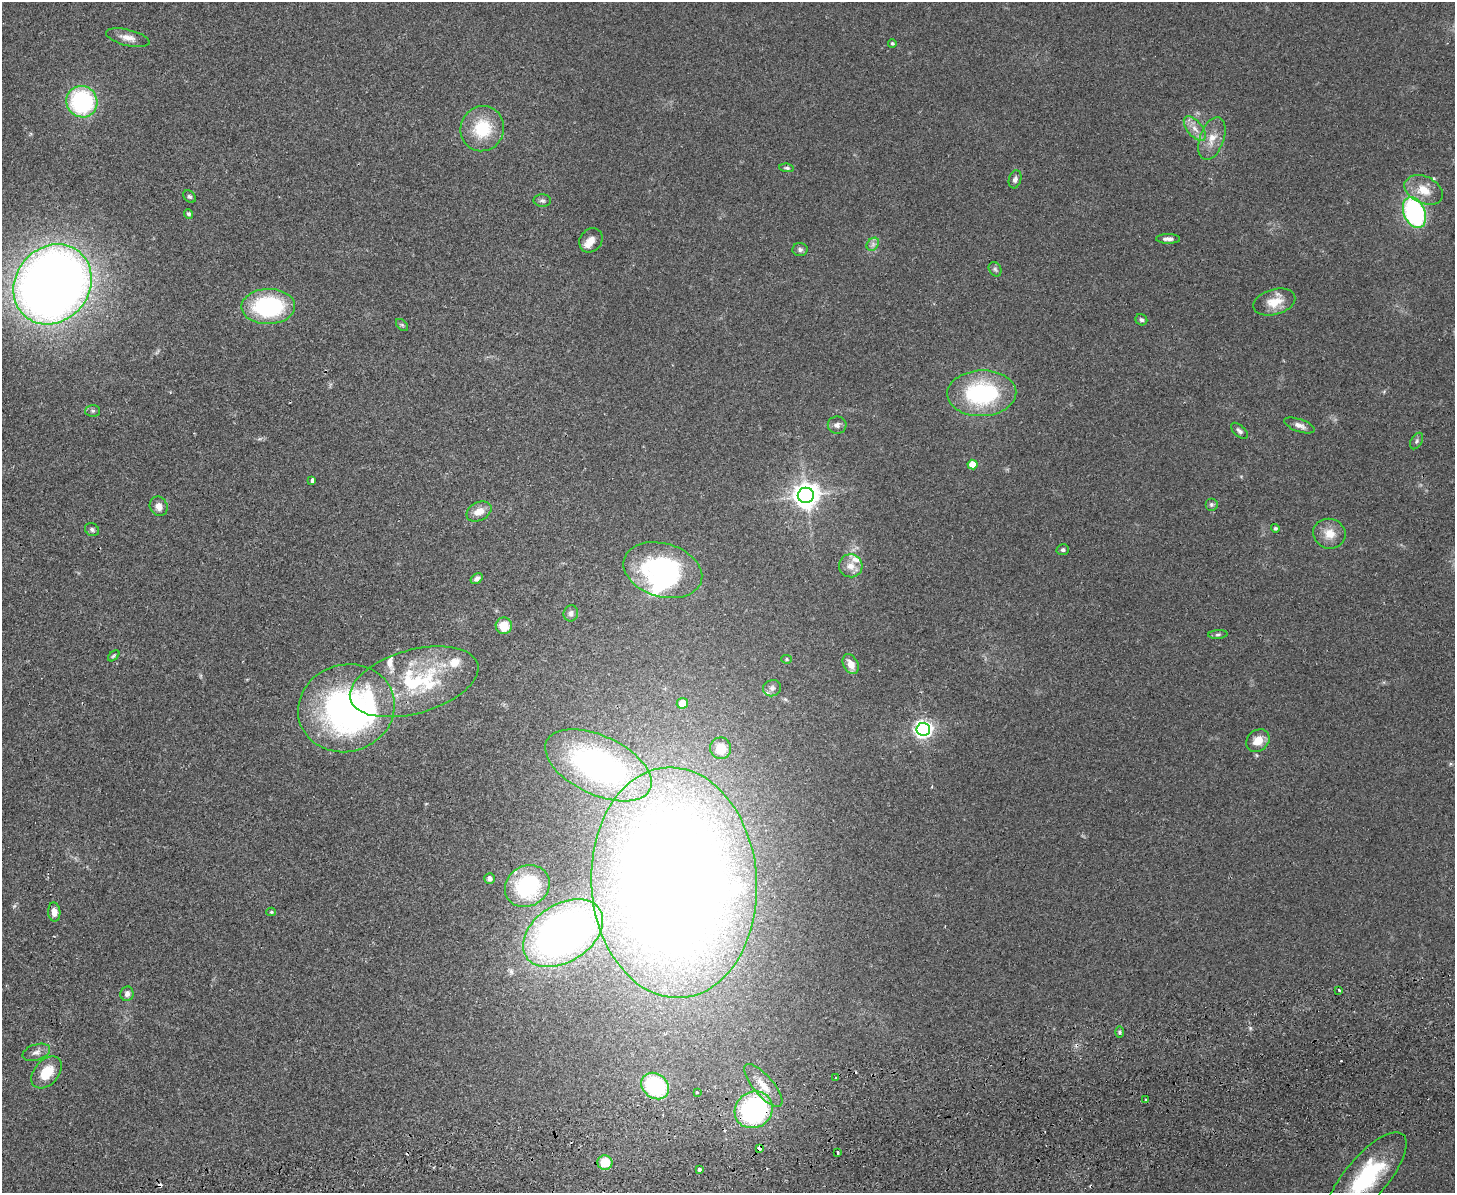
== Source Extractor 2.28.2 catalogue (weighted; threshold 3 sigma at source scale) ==
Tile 5 of 3 x 4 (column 2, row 2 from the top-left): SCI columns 1712-3164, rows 2440-3630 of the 4766 x 4878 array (HDU 1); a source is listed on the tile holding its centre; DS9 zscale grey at full resolution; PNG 1457 x 1195 px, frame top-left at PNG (2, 2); each listed source drawn as its Kron ellipse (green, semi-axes under 4 px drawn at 4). Shown black and unused: <1% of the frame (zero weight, under 2 of 3 exposures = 3% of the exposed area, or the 3 px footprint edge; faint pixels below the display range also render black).
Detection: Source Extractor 2.28.2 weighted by HDU 2 'WHT'; one run over the whole footprint, this tile lists its part. Background 0.0672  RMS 0.0079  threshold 0.0354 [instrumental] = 3 sigma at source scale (4.5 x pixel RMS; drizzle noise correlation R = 1.50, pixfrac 1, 0.05/0.05 arcsec/px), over >= 5 px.
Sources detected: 95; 2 too faint to see at this stretch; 2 inside a brighter object's white glare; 6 cosmic-ray / hot-pixel residue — neither listed nor drawn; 7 inside a brighter listed object's ellipse — not listed separately; the other 78 listed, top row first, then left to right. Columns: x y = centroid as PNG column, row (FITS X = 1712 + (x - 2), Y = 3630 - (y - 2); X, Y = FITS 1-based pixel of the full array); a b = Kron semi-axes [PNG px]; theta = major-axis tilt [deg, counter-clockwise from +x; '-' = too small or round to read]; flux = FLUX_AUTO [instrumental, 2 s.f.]
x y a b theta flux
128 38 22 8 -14 6.7
892 43 4 4 - 1.2
82 102 16 15 - 95
482 129 23 21 68 33
1195 129 14 7 -50 6.4
1212 139 22 12 70 11
787 168 7 4 -6 1.4
1015 179 9 6 72 2.9
1424 190 20 13 -25 15
189 197 7 5 -43 1.5
542 201 9 6 -1 2.1
1414 212 16 10 -68 130
188 214 5 4 - 1.9
1168 239 12 5 -1 3.3
591 240 13 11 51 5.6
873 244 7 5 47 2.5
800 250 7 6 - 2.1
995 269 8 6 -61 1.7
52 284 42 36 50 1000
1274 302 21 12 16 13
268 306 27 17 1 86
1141 320 6 5 - 1.9
402 325 7 4 -44 1.2
982 393 34 23 2 85
93 411 7 6 - 1.8
837 425 9 8 - 3.1
1299 425 16 6 -19 4.2
1239 431 10 5 -43 2.4
1417 441 9 5 60 1.8
973 464 5 5 - 16
312 480 4 3 - 3.7
806 495 8 7 - 880
1211 504 6 6 - 1.6
159 506 10 8 -61 5.2
479 511 13 9 26 8.8
1275 528 4 4 - 1.2
92 530 7 6 - 1.8
1329 534 16 15 - 11
1063 550 6 5 - 1.7
851 566 12 11 - 7.2
663 570 40 26 -17 120
477 579 7 4 32 2.8
571 613 8 7 - 2.8
504 626 8 8 - 14
1218 634 10 4 4 1.5
114 656 7 4 44 1.1
787 659 5 4 - 1
851 664 10 7 -62 7.8
414 682 66 32 16 87
772 688 9 8 - 2.8
682 703 5 5 - 12
346 708 49 43 17 260
923 729 7 6 - 340
1258 741 12 10 40 10
721 748 11 10 - 13
598 765 57 29 -25 250
489 878 5 5 - 2.4
674 883 115 83 -86 1900
527 886 23 20 32 71
54 912 9 6 -86 5
271 912 5 4 - 0.98
563 933 44 29 33 460
1339 990 3 2 - 1.7
127 994 7 6 - 3.5
1119 1032 6 3 -89 1.2
36 1052 14 8 18 4.2
46 1072 18 12 49 18
835 1078 3 3 - 1.9
763 1085 27 10 -49 14
655 1086 15 12 -39 65
697 1092 3 3 - 1.3
1146 1100 3 3 - 2.9
754 1110 20 17 36 150
759 1148 4 3 - 19
837 1153 3 2 - 1.4
605 1163 7 7 - 19
699 1169 3 3 - 12
1366 1178 57 21 50 74
Overlapping masked pixels (flux is a lower limit): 4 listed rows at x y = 346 708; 674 883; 754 1110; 759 1148
Isophote crosses this tile's border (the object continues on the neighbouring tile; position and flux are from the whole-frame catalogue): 1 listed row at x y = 1366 1178